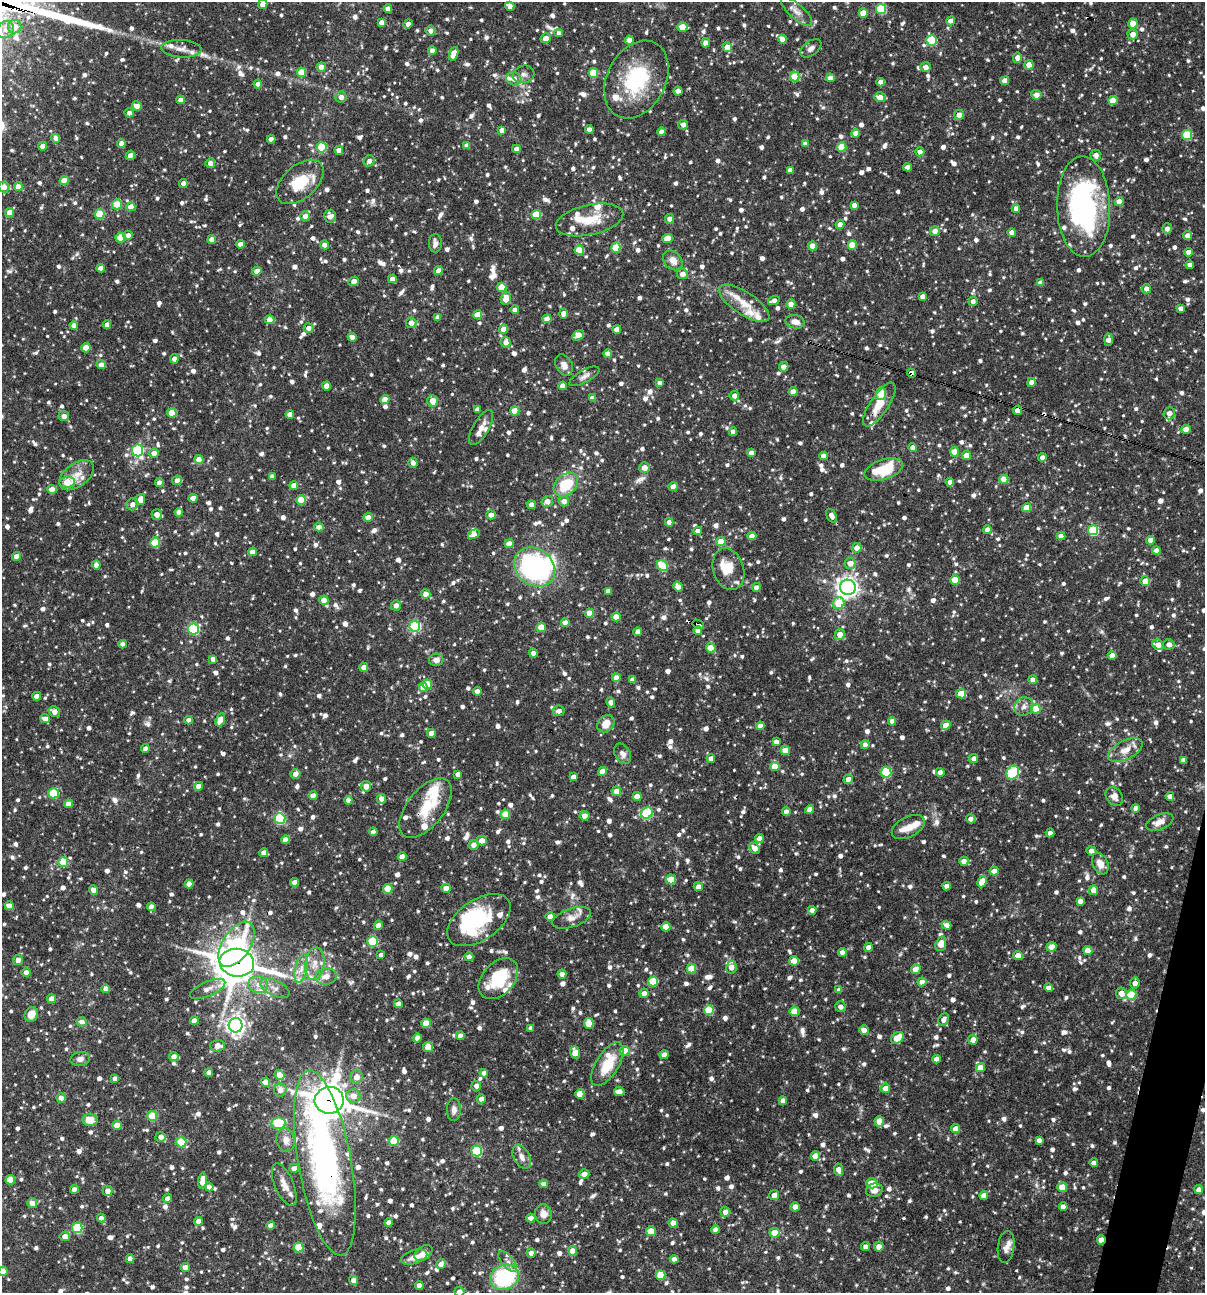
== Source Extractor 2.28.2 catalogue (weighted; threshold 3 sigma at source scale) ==
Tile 6 of 4 x 4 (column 2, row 2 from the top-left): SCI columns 1453-2655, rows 2585-3875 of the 5187 x 5169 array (HDU 1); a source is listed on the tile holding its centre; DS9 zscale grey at full resolution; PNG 1207 x 1295 px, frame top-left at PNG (2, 2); each listed source drawn as its Kron ellipse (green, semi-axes under 4 px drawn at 4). Shown black and unused: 1% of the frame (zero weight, under 3 of 4 exposures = <1% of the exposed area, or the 3 px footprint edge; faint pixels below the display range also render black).
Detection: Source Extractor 2.28.2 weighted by HDU 2 'WHT'; one run over the whole footprint, this tile lists its part. Background 0.0817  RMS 0.0038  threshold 0.0171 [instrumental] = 3 sigma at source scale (4.5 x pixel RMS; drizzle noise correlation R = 1.50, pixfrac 1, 0.05/0.05 arcsec/px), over >= 5 px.
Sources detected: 1536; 3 inside a brighter object's white glare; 4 cosmic-ray / hot-pixel residue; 2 long thin detections or spike segments (spike, bleed or trail) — neither listed nor drawn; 52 inside a brighter listed object's ellipse — not listed separately; of the other 1475, all 500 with FLUX_AUTO >= 1.9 (the completeness limit of this list) listed and drawn (975 fainter detections not listed), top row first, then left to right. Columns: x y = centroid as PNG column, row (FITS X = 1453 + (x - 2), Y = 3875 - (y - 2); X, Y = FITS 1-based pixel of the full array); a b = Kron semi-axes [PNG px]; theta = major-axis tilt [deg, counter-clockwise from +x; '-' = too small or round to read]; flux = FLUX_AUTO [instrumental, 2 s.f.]
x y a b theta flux
263 4 5 4 - 3.3
510 6 4 4 - 2
388 9 4 4 - 2.2
881 9 5 5 - 19
797 12 20 7 -42 2.9
863 13 4 4 - 5.7
951 21 4 4 - 3.3
381 22 4 4 - 2.4
1133 23 5 4 - 6.1
408 24 5 4 - 2.1
15 27 7 6 - 3.5
682 27 5 4 - 8.2
5 30 9 8 - 2.8
431 31 5 5 - 1.9
559 33 4 4 - 1.9
1133 34 5 5 - 3.3
546 38 5 4 - 3.1
782 39 4 4 - 2.4
629 40 4 4 - 3.2
931 40 5 5 - 23
706 43 4 4 - 3.4
727 47 5 4 - 5.2
811 48 12 7 38 2
181 49 20 9 -3 3.1
432 51 4 4 - 2.7
454 54 7 4 72 5.1
1018 58 5 4 - 3.4
1029 65 5 4 - 3.3
321 67 4 4 - 3
926 67 5 5 - 2.3
301 72 4 4 - 9
593 73 5 5 - 13
524 74 11 8 13 2
795 77 5 5 - 12
830 78 4 4 - 3.1
514 79 8 6 -13 3.1
636 80 41 29 63 30
1005 81 4 4 - 2.7
881 82 4 4 - 2.6
258 84 4 4 - 2.7
678 91 4 4 - 2.8
1036 95 5 4 - 2.7
341 97 5 5 - 2.4
880 97 6 5 - 2.8
181 100 4 4 - 2.5
1113 100 5 4 - 4.7
137 106 5 4 - 3
129 113 4 4 - 2
959 115 5 5 - 3.7
683 125 5 4 - 2.2
589 129 4 4 - 2.5
502 130 4 4 - 2.3
661 132 4 4 - 2.6
855 133 4 4 - 2.8
1187 135 5 5 - 19
56 138 4 4 - 2.1
271 139 4 4 - 2.8
121 143 4 4 - 2
805 144 4 4 - 2.1
467 145 4 4 - 2.8
43 146 4 4 - 2.9
322 147 5 5 - 18
842 147 5 4 - 11
517 149 4 4 - 2.7
339 150 4 4 - 3.1
920 152 4 4 - 2.6
130 155 5 4 - 2.4
1096 155 6 5 - 2.9
369 161 6 5 - 2
210 163 5 4 - 2.7
907 167 4 4 - 2.8
790 170 4 4 - 2.4
64 181 4 4 - 8.1
300 182 28 16 41 14
183 183 4 4 - 2.1
18 186 4 4 - 4.2
4 187 5 5 - 3
1119 201 4 4 - 3.4
117 204 5 5 - 12
854 205 4 4 - 2.4
131 207 4 4 - 4.9
1084 207 50 26 -88 80
1016 208 4 4 - 2.3
10 213 5 4 - 5.2
100 214 5 5 - 14
536 215 5 5 - 13
305 216 5 5 - 2.5
330 216 6 6 - 2.4
669 219 5 4 - 2.1
589 220 34 15 12 10
840 224 4 4 - 2.6
1167 229 5 5 - 2
935 231 5 5 - 2.8
1012 232 4 4 - 2.7
128 235 5 4 - 2.4
1187 235 5 4 - 2.7
120 238 5 5 - 12
667 238 5 4 - 6.3
212 240 4 4 - 2.9
435 243 9 6 -90 2.1
240 244 4 4 - 2.5
324 245 4 4 - 2.5
852 245 4 4 - 8.5
813 246 4 4 - 5
616 248 5 4 - 11
579 250 5 4 - 10
1188 252 4 4 - 2.5
673 260 11 8 -46 3.3
1190 265 4 4 - 2.8
101 268 4 4 - 2.6
257 271 4 4 - 3.2
438 271 4 4 - 2.6
682 274 5 5 - 2.5
392 279 4 4 - 2.6
354 281 5 4 - 2.9
1040 283 4 4 - 2.7
502 287 5 4 - 11
1146 289 4 4 - 2.6
922 296 4 4 - 2.3
506 298 6 5 - 4.9
774 301 6 4 19 2.6
973 301 4 4 - 2
744 303 29 11 -33 8.4
791 304 4 4 - 4.2
1181 308 4 4 - 2.1
515 310 4 4 - 2.4
563 314 5 4 - 2.7
477 315 4 4 - 5.9
438 317 4 4 - 2.1
547 319 4 4 - 3.7
270 320 5 4 - 4.5
795 322 9 6 -12 2.8
411 323 5 5 - 2.7
74 325 4 4 - 2.5
107 325 4 4 - 2.4
308 328 5 4 - 2.2
503 329 4 4 - 3
617 329 4 4 - 2.8
578 335 6 4 32 5.3
352 337 4 4 - 3.2
1109 340 6 4 87 2.7
506 342 5 5 - 2.5
86 348 4 4 - 6.7
608 354 4 4 - 3.3
174 359 5 4 - 2
101 365 4 4 - 2.6
564 365 11 8 -60 2.6
784 367 5 4 - 2.7
912 373 4 4 - 2
584 376 17 6 29 1.9
1031 382 4 4 - 2.4
660 383 4 4 - 2.3
326 386 4 4 - 4.4
563 386 4 4 - 3.5
793 392 4 4 - 4.4
881 393 6 5 - 14
734 396 5 4 - 2.5
593 398 4 4 - 3.1
385 399 4 4 - 5.9
432 401 6 5 - 3.9
879 405 25 9 56 6.4
477 409 4 4 - 2.4
1018 410 5 4 - 3
515 411 4 4 - 8.7
172 413 5 4 - 11
1169 413 6 5 - 2.8
290 414 4 4 - 3
64 416 5 5 - 2.1
481 427 19 8 59 3
1186 429 5 4 - 3.8
733 432 4 4 - 2.5
913 447 4 4 - 2.5
138 450 6 5 - 45
955 452 4 4 - 5.9
154 453 5 4 - 2.5
751 453 4 4 - 2.7
966 455 4 4 - 5.1
823 456 4 4 - 2.8
1042 458 4 4 - 2.5
199 460 4 4 - 6.4
413 463 5 4 - 2.1
645 468 5 5 - 2.9
884 470 20 10 19 16
77 475 20 11 37 5.2
272 476 4 4 - 2.3
1004 479 4 4 - 7.8
177 480 5 4 - 2.4
67 482 8 5 8 7.1
950 482 4 4 - 2.9
159 483 4 4 - 2.6
566 485 14 10 42 13
294 486 4 4 - 3.2
673 487 4 4 - 3.3
52 489 4 4 - 4.3
193 498 4 4 - 4.3
140 499 6 4 76 3.7
301 500 5 5 - 11
547 501 6 5 - 2.7
564 501 5 5 - 2.7
132 504 6 6 - 2.5
531 505 4 4 - 2.6
1026 508 4 4 - 6.2
179 512 4 4 - 2.4
157 515 5 5 - 3
491 515 5 4 - 2.6
831 516 7 5 -60 2
368 517 4 4 - 3.7
669 522 4 4 - 2.7
319 527 4 4 - 2.9
987 530 4 4 - 2.9
1093 530 5 5 - 25
698 531 4 4 - 2.5
474 534 6 4 25 2.8
752 536 4 4 - 2.8
1061 536 4 4 - 2.8
1150 540 4 4 - 4.1
721 542 5 4 - 7.4
155 543 5 5 - 14
509 544 4 4 - 3.5
857 548 5 5 - 2.8
1156 551 4 4 - 4.5
252 552 4 4 - 2.9
16 556 4 4 - 2.7
850 563 6 5 - 3.1
96 565 4 4 - 2.6
662 566 6 5 - 16
535 567 22 18 -40 64
728 569 21 15 -72 8.5
955 580 4 4 - 9.9
1145 581 5 4 - 5
678 587 5 4 - 2.8
756 587 4 4 - 2.6
848 587 8 7 - 200
608 591 4 4 - 2.3
426 594 5 4 - 3
324 600 5 4 - 4.9
839 603 6 5 - 10
396 605 5 5 - 2.4
589 613 4 4 - 6.2
616 617 4 4 - 4.9
565 623 4 4 - 3
698 624 6 3 -21 6.5
415 626 5 5 - 42
541 627 4 4 - 6.4
193 629 5 5 - 32
698 630 4 4 - 3.2
638 632 4 4 - 2.8
840 635 5 5 - 4.2
123 644 4 4 - 2.1
1169 644 5 5 - 2.2
1158 645 6 5 - 3.2
711 648 5 4 - 8.2
533 653 5 4 - 2.2
1112 655 4 4 - 2.7
213 659 4 4 - 2.2
436 660 7 6 - 2.2
364 667 4 4 - 2.6
616 678 4 4 - 2.7
633 680 4 4 - 2.6
1033 680 4 4 - 3
427 684 5 5 - 11
423 687 5 4 - 5.5
477 691 4 4 - 2.6
961 694 5 4 - 7.5
37 696 4 4 - 2.9
611 702 5 4 - 2.7
1024 706 10 8 38 2.1
1036 709 5 5 - 13
54 711 6 5 - 2.6
559 711 6 5 - 2.1
45 719 5 4 - 2.6
189 720 4 4 - 2.1
220 720 7 4 68 6
892 721 4 4 - 2.7
606 724 9 7 45 5.4
946 725 5 4 - 3.7
760 726 4 4 - 2.6
431 733 4 4 - 3.4
776 742 4 4 - 2
865 745 4 4 - 2.6
145 748 4 4 - 1.9
1125 750 19 9 26 4.6
785 751 5 4 - 5.1
623 754 11 7 -59 1.9
711 758 4 4 - 2.3
974 759 4 4 - 2
1183 760 4 4 - 2.6
775 766 5 4 - 6.2
602 771 5 4 - 4
886 772 5 5 - 24
940 772 4 4 - 2.7
1013 773 7 6 - 34
295 774 5 5 - 2.6
458 774 4 4 - 1.9
573 777 4 4 - 2.3
848 779 5 4 - 2.7
198 786 4 4 - 2.6
366 786 5 5 - 3.5
616 791 5 5 - 3.2
54 793 5 5 - 19
313 796 4 4 - 2.8
1114 796 10 7 -54 2.5
1170 796 4 4 - 2.5
637 797 4 4 - 6.4
381 799 5 5 - 2.7
348 800 4 4 - 2.5
68 804 4 4 - 2.9
425 808 35 18 52 13
1136 808 4 4 - 2.7
809 809 4 4 - 2.5
786 812 4 4 - 2.6
647 813 6 5 - 23
505 814 4 4 - 7.4
585 816 5 5 - 3.1
280 818 5 5 - 32
971 819 4 4 - 2.1
1160 822 14 7 22 3.3
908 827 18 10 28 3.7
373 832 4 4 - 2.3
1050 833 4 4 - 2.1
759 838 4 4 - 2.7
285 840 4 4 - 3
482 840 5 5 - 2.7
474 845 5 5 - 2.4
755 848 6 4 -47 3
1091 851 5 4 - 2.8
264 853 4 4 - 2.5
402 857 4 4 - 3.2
964 861 4 4 - 2.6
63 862 5 5 - 13
1100 864 11 7 -65 3.9
994 871 4 4 - 3.1
671 879 5 5 - 8
294 882 4 4 - 2.3
982 882 6 4 63 5.8
189 884 4 4 - 3.5
947 886 4 4 - 2.5
698 887 5 4 - 2.6
446 888 4 4 - 3.9
388 889 5 5 - 11
93 890 4 4 - 2.3
1093 890 5 4 - 3.4
1080 901 4 4 - 2.4
9 906 4 4 - 2.6
151 907 4 4 - 2.9
812 910 4 4 - 2.4
550 917 4 4 - 2.7
572 918 20 9 18 3.3
479 920 36 20 34 20
378 925 4 4 - 2.6
947 925 5 4 - 2.4
666 927 4 4 - 5.9
373 941 5 5 - 21
237 944 25 14 56 33
941 944 7 5 72 4.4
868 947 4 4 - 2.4
1052 947 5 4 - 5
1088 951 4 4 - 4.7
842 952 4 4 - 2.9
381 955 4 4 - 2
1018 955 5 4 - 2.7
469 957 4 4 - 2.6
18 960 5 5 - 2.3
794 961 5 4 - 5.5
237 963 17 14 -9 770
315 964 16 9 81 4.2
731 967 6 5 - 3.1
301 969 15 6 77 2.9
691 969 5 5 - 11
916 969 5 4 - 4.9
26 972 4 4 - 2.4
562 974 4 4 - 2.2
326 977 10 8 11 2.9
498 979 24 16 47 17
653 981 5 5 - 16
922 982 4 4 - 2.8
1135 983 5 4 - 2.2
258 985 10 8 -14 3.1
275 988 16 7 -25 2.8
1048 988 4 4 - 2.1
106 989 4 4 - 2.7
208 989 19 7 23 2.6
839 990 4 4 - 2.2
644 993 5 4 - 2.3
1121 993 6 5 - 3
1131 995 5 5 - 15
52 999 4 4 - 4.8
398 1004 4 4 - 2.7
840 1007 5 5 - 2
709 1010 5 5 - 15
794 1011 5 4 - 7.8
31 1014 8 6 60 4.2
944 1019 6 5 - 2.2
194 1021 4 4 - 2.8
82 1022 5 4 - 2
426 1023 5 4 - 6.9
589 1023 5 5 - 7.9
236 1025 7 7 - 180
531 1028 4 4 - 2.6
864 1030 5 5 - 2.3
460 1036 4 4 - 2.6
417 1038 4 4 - 3
897 1038 7 5 42 8
973 1040 5 4 - 2.7
218 1046 7 6 - 3.4
428 1047 5 5 - 5.8
625 1051 5 5 - 5
575 1052 6 4 -71 4.4
664 1055 4 4 - 2.6
174 1057 4 4 - 2.9
80 1059 10 7 10 2
936 1059 4 4 - 2.3
607 1064 24 11 58 11
980 1068 5 4 - 3.8
209 1073 4 4 - 2.2
484 1073 4 4 - 2.4
280 1075 5 4 - 4.6
356 1077 6 6 - 3.2
115 1079 4 4 - 1.9
266 1082 4 4 - 4
476 1086 5 5 - 2.1
885 1088 5 5 - 3.6
280 1090 6 6 - 2.8
619 1092 5 4 - 3.2
580 1094 5 4 - 6.2
353 1096 7 6 - 3.7
61 1098 5 4 - 2.2
481 1099 4 4 - 2.1
329 1100 14 13 - 740
783 1101 4 4 - 2.6
454 1110 11 7 88 2.1
152 1116 5 5 - 15
90 1120 7 6 - 5.4
879 1121 5 4 - 3.8
278 1123 7 6 - 15
117 1125 4 4 - 4.3
956 1129 4 4 - 3.3
161 1137 5 5 - 2.2
286 1140 12 9 -77 3
1039 1140 4 4 - 2
394 1141 5 5 - 12
181 1142 5 5 - 17
477 1151 5 5 - 25
815 1156 4 4 - 5.3
522 1157 13 8 -61 2.8
325 1163 94 26 -80 130
1094 1163 4 4 - 2
294 1168 5 4 - 1.9
838 1170 6 4 -80 2.9
584 1174 5 5 - 3.1
10 1180 5 4 - 7.7
203 1181 8 4 87 6.4
872 1183 5 5 - 9.7
544 1184 4 4 - 2.7
284 1185 23 9 -67 3.9
209 1187 4 4 - 2.3
1062 1187 5 4 - 6.3
74 1190 4 4 - 2.5
874 1190 8 6 19 2.5
1199 1190 4 4 - 2.4
108 1191 5 5 - 2.9
774 1195 5 5 - 2.3
984 1196 4 4 - 3.4
167 1198 4 4 - 2
32 1203 5 5 - 3
795 1207 4 4 - 2.8
1063 1207 4 4 - 2.5
725 1212 5 5 - 2.6
543 1214 10 8 -80 3.2
101 1218 4 4 - 2.3
531 1218 4 4 - 2.9
198 1221 4 4 - 2.3
389 1222 4 4 - 2.3
673 1223 5 4 - 2.7
271 1226 4 4 - 2.6
77 1228 5 5 - 22
715 1230 4 4 - 2.6
651 1231 5 5 - 6.9
774 1233 5 4 - 6.7
65 1236 5 5 - 2.7
1101 1240 4 4 - 5.1
879 1246 5 5 - 2.5
298 1247 5 5 - 14
866 1247 4 4 - 2.1
1006 1247 16 8 82 2.3
572 1251 5 4 - 3.5
423 1253 10 6 37 5.1
531 1253 4 4 - 2.3
414 1257 13 7 17 2.9
130 1259 4 4 - 2.6
674 1259 4 4 - 2.3
508 1261 12 6 -50 1.9
441 1264 5 4 - 2.4
186 1267 4 4 - 3.6
3 1271 5 4 - 6.3
660 1275 5 5 - 12
505 1277 15 12 25 33
354 1280 4 4 - 2.9
419 1285 4 4 - 2.5
459 1292 5 5 - 2.3
Overlapping masked pixels (flux is a lower limit): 10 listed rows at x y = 636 80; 959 115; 912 373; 1018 410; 698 624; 425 808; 237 963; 329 1100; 325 1163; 1101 1240
Isophote crosses this tile's border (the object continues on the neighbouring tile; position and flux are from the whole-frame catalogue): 4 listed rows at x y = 263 4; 4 187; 3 1271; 459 1292